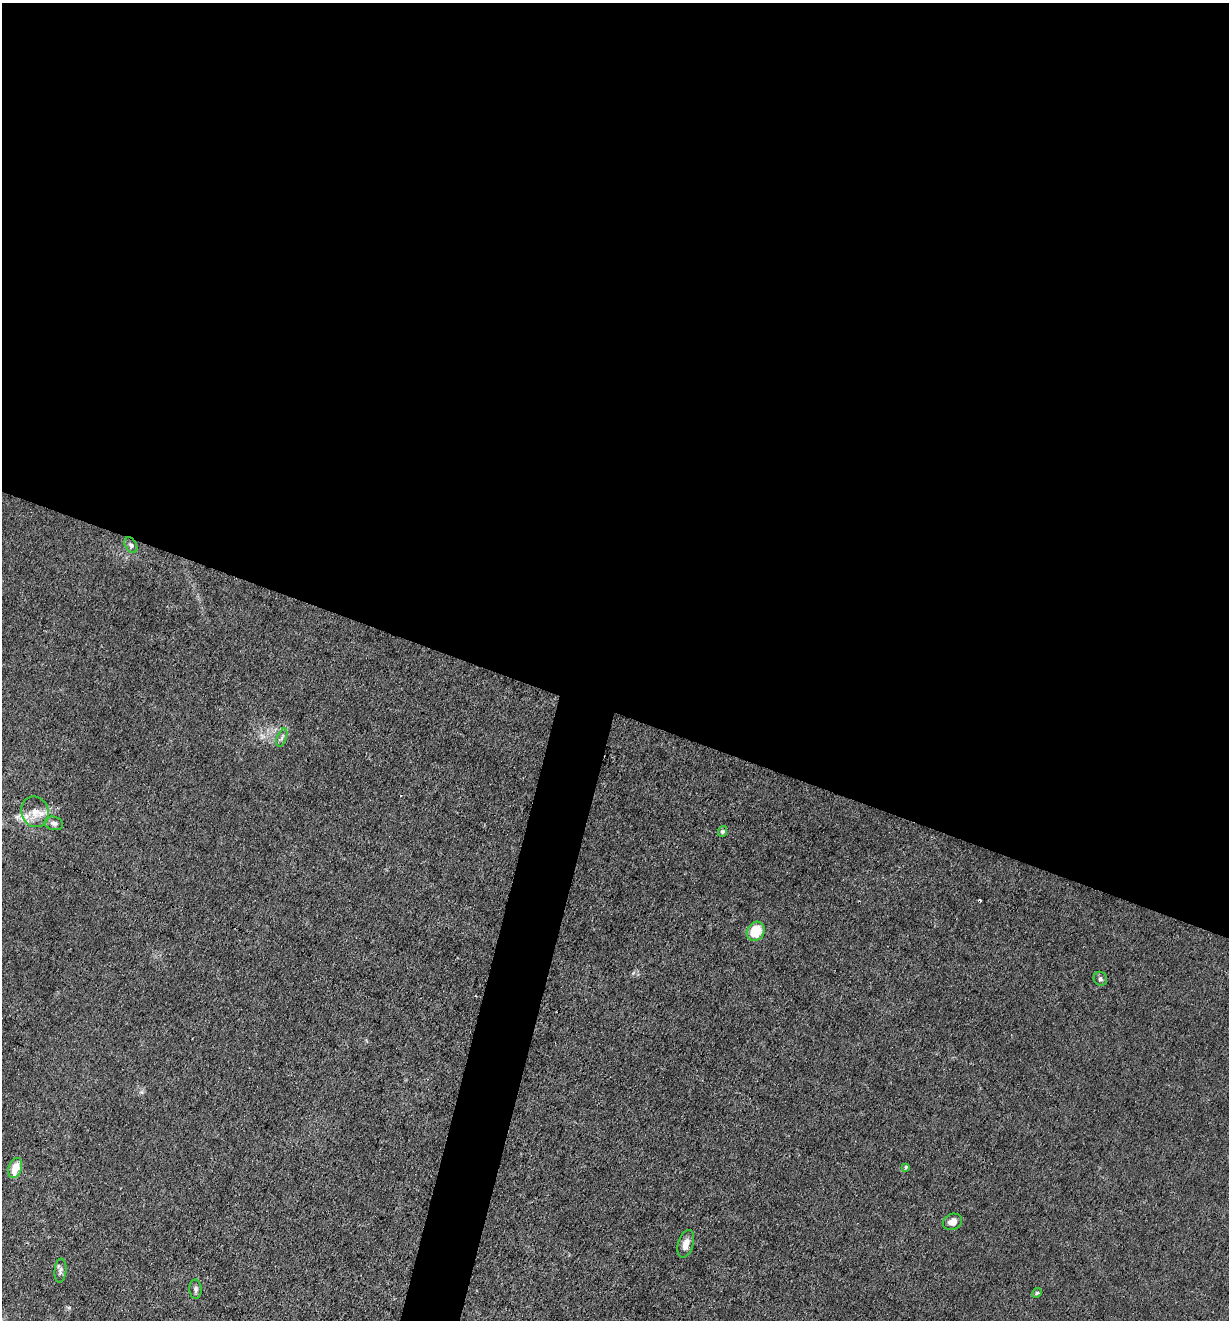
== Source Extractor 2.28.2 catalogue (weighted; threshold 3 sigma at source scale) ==
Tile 3 of 4 x 4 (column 3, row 1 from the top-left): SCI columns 2584-3810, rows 3956-5273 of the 5293 x 5273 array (HDU 1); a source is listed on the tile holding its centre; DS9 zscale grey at full resolution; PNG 1231 x 1322 px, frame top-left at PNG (2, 3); each listed source drawn as its Kron ellipse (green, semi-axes under 4 px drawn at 4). Shown black and unused: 56% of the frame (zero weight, under 3 of 4 exposures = <1% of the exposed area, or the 3 px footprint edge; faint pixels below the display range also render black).
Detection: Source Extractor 2.28.2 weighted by HDU 2 'WHT'; one run over the whole footprint, this tile lists its part. Background 0.0242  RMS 0.003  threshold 0.0133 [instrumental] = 3 sigma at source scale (4.5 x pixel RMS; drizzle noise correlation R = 1.50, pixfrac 1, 0.05/0.05 arcsec/px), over >= 5 px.
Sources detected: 16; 1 cosmic-ray / hot-pixel residue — neither listed nor drawn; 1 inside a brighter listed object's ellipse — not listed separately; the other 14 listed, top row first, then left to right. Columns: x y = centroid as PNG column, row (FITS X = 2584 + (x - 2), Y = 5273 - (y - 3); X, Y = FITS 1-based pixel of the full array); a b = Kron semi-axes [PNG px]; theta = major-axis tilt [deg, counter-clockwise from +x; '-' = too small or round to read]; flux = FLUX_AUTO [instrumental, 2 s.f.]
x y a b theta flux
131 545 8 5 -60 0.73
282 738 9 4 69 0.7
35 812 15 13 -70 3.6
54 823 9 6 -12 0.97
722 831 5 4 - 0.67
756 931 10 8 54 7.9
1100 979 7 6 - 0.65
906 1167 4 4 - 0.43
15 1168 10 6 70 5.2
952 1222 10 8 21 2.2
686 1244 14 7 73 2.5
60 1271 12 6 85 1
196 1289 10 6 -87 0.8
1037 1293 5 4 - 0.4